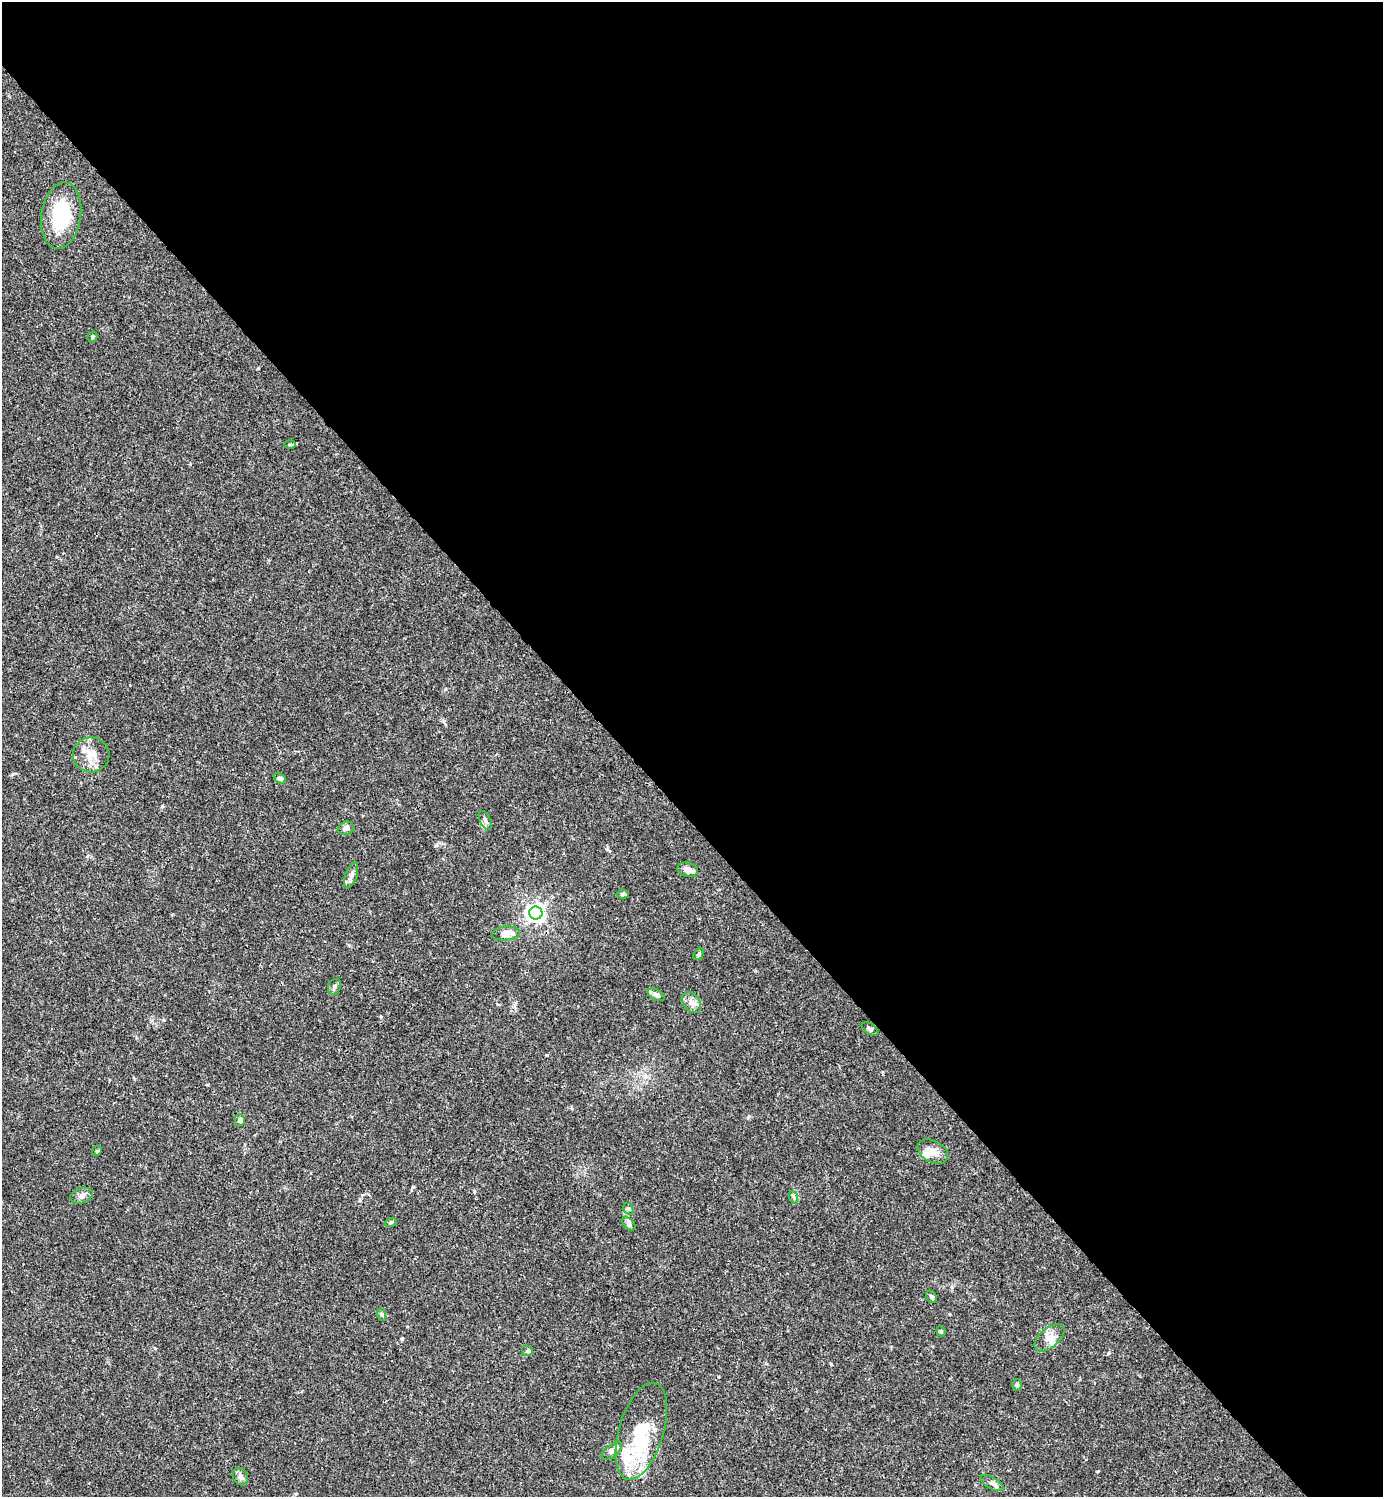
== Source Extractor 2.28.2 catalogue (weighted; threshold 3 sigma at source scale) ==
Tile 8 of 4 x 4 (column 4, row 2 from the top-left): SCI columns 4444-5824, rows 2989-4483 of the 5981 x 5982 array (HDU 1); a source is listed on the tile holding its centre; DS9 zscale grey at full resolution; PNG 1385 x 1499 px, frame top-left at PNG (2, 2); each listed source drawn as its Kron ellipse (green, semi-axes under 4 px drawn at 4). Shown black and unused: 55% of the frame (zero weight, under 3 of 4 exposures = <1% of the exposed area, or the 3 px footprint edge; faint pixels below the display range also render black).
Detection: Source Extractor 2.28.2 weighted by HDU 2 'WHT'; one run over the whole footprint, this tile lists its part. Background 0.0153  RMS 0.0022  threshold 0.0098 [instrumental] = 3 sigma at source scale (4.5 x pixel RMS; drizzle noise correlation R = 1.50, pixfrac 1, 0.05/0.05 arcsec/px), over >= 5 px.
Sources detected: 39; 2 inside a brighter object's white glare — neither listed nor drawn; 2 inside a brighter listed object's ellipse — not listed separately; the other 35 listed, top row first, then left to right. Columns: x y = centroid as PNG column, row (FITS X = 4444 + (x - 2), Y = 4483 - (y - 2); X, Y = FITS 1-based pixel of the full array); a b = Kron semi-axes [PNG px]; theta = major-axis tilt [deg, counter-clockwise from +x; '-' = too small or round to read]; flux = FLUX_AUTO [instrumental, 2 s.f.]
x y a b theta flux
61 215 33 20 81 13
92 337 5 4 - 0.36
290 444 6 4 1 0.31
91 755 18 17 - 3.5
280 778 6 5 - 0.69
485 820 10 5 -63 0.71
346 828 8 6 16 0.94
688 870 10 7 -14 1.4
351 875 13 6 72 0.97
623 894 6 4 -5 0.45
536 913 6 6 - 100
506 933 14 7 5 2
699 954 7 4 54 0.4
334 987 8 6 60 0.58
656 995 9 5 -30 0.77
692 1003 11 8 -54 1.3
870 1029 9 5 -30 0.49
240 1120 6 5 - 0.59
97 1151 5 4 - 0.31
933 1152 16 11 -29 2.2
82 1196 11 7 19 1
793 1197 7 4 -70 0.41
628 1209 6 4 -59 0.36
391 1222 6 4 19 0.27
629 1224 8 4 -45 0.56
932 1297 7 5 -56 0.57
382 1315 6 4 -70 0.33
941 1331 5 4 - 0.31
1050 1338 18 9 41 2.2
528 1351 6 5 - 0.39
1017 1385 6 5 - 0.37
641 1431 50 22 73 12
612 1451 12 6 37 1.2
240 1476 9 7 -66 0.81
992 1483 13 6 -30 0.8
Unlisted compact peaks at least as high as the median listed source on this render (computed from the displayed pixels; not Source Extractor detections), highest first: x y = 162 806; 831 1364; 1098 1471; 413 1187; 163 1020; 607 849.